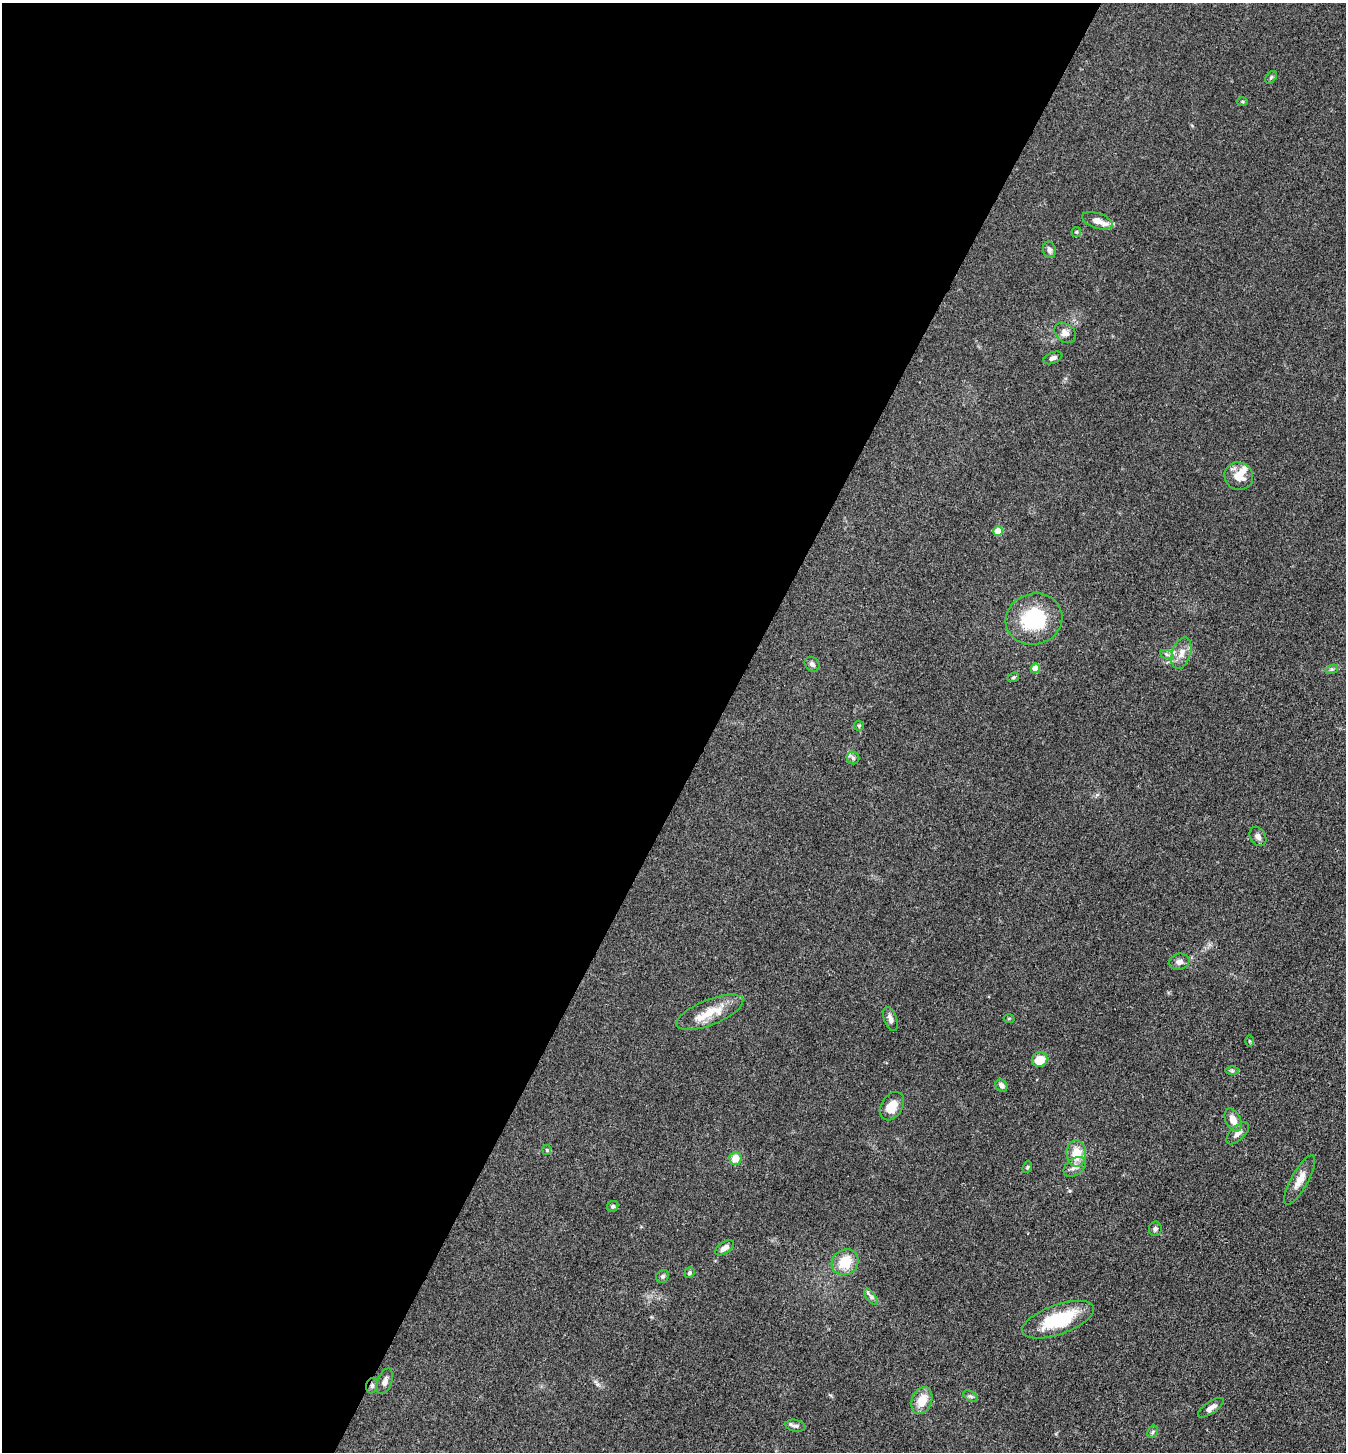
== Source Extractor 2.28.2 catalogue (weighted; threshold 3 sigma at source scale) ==
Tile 5 of 4 x 4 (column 1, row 2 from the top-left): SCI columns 287-1630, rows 2901-4350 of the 5808 x 5800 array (HDU 1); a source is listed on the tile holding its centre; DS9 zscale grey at full resolution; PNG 1348 x 1454 px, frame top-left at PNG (2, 3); each listed source drawn as its Kron ellipse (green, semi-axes under 4 px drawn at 4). Shown black and unused: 53% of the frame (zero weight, under 3 of 4 exposures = <1% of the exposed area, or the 3 px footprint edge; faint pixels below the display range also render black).
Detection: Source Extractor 2.28.2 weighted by HDU 2 'WHT'; one run over the whole footprint, this tile lists its part. Background 0.0794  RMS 0.0061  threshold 0.0276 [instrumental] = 3 sigma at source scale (4.5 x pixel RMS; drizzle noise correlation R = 1.50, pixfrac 1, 0.05/0.05 arcsec/px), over >= 5 px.
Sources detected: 53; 2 inside a brighter listed object's ellipse — not listed separately; the other 51 listed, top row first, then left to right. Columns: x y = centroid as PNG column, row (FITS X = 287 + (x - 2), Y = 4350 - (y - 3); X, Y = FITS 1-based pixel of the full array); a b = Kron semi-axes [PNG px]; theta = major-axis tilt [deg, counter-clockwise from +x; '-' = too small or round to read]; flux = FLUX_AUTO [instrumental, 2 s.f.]
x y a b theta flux
1271 77 7 4 53 1.1
1242 101 5 3 - 0.64
1097 221 16 7 -19 5.4
1076 232 5 5 - 0.75
1049 250 8 6 -79 2.2
1065 333 12 9 -39 3.6
1053 358 10 5 23 2
1239 476 14 13 - 8.9
998 531 5 4 - 14
1034 619 28 25 18 40
1181 653 16 9 72 5.4
1167 655 7 4 -20 1.3
812 664 8 6 -43 1.9
1035 668 4 4 - 11
1332 669 6 4 17 0.91
1013 677 6 4 21 0.94
859 726 5 5 - 0.84
853 758 6 6 - 1.5
1258 836 10 7 -60 2.7
1179 962 10 8 16 3.2
710 1012 35 12 22 15
1009 1018 5 3 - 0.55
890 1019 12 6 -71 3
1249 1041 5 3 - 0.69
1040 1060 8 7 - 10
1232 1071 6 4 -1 0.91
1001 1086 6 5 - 2.7
892 1106 15 10 57 9.8
1233 1120 12 7 -64 6.3
1238 1133 14 7 44 3.5
547 1150 5 4 - 0.69
1076 1154 13 10 -85 11
735 1158 6 6 - 7.6
1027 1167 6 4 67 0.8
1075 1167 12 8 37 4
1300 1180 28 8 61 6.8
613 1206 6 5 - 1.1
1155 1229 7 6 - 1.4
725 1248 11 5 35 3.9
845 1262 14 12 35 16
689 1273 5 4 - 1
663 1276 7 6 - 1.3
871 1297 9 4 -54 1.6
1058 1320 38 14 20 32
385 1381 13 7 69 2.8
372 1386 8 6 76 1.8
970 1396 8 4 -31 1.4
922 1401 14 10 66 10
1211 1408 15 6 34 3.3
795 1426 10 6 -11 1.7
1153 1432 7 5 61 1.1
Overlapping masked pixels (flux is a lower limit): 1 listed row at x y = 372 1386